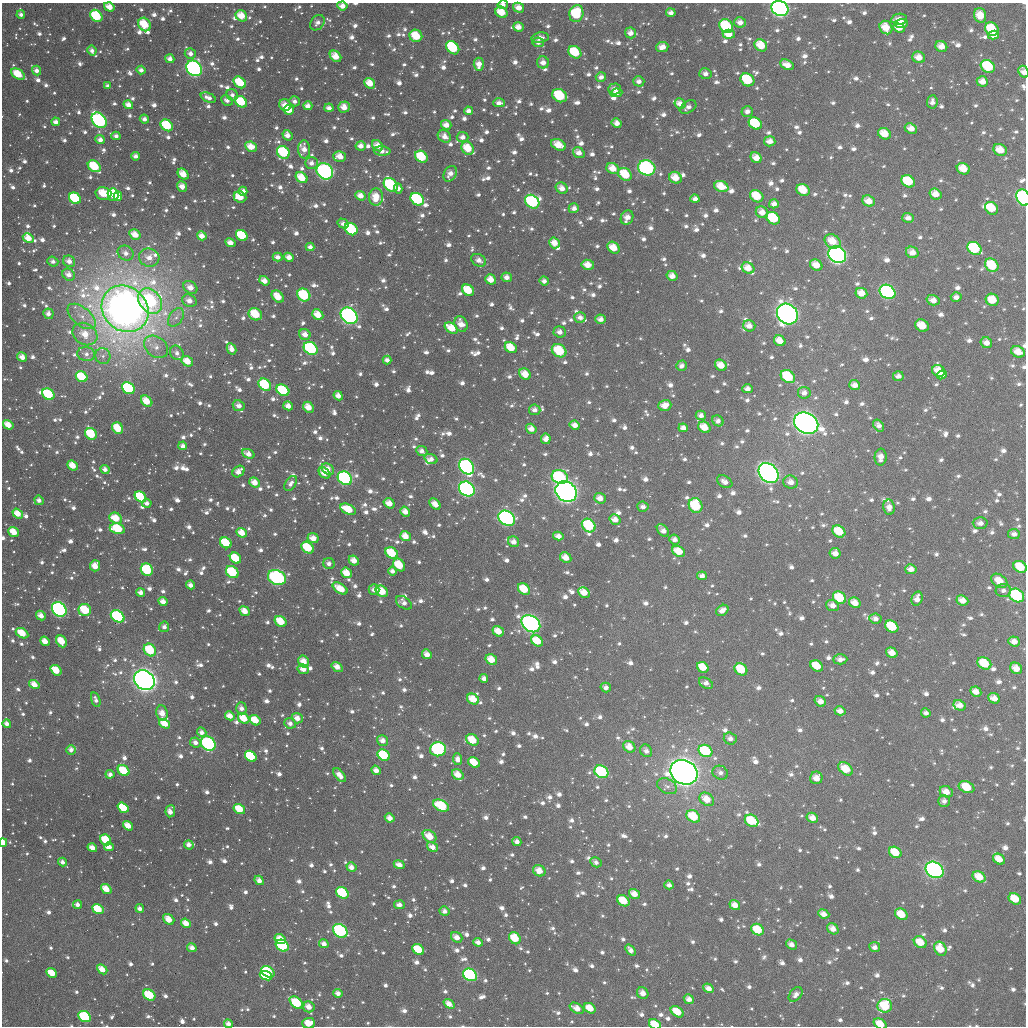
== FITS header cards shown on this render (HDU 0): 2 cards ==
NAXIS1  =                 1024
NAXIS2  =                 1024

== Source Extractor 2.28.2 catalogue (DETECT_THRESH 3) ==
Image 1024 x 1024 px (HDU 0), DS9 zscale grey, 1 PNG px = 1 image px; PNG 1028 x 1028 px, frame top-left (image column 1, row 1024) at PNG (2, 3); each listed source drawn as its Kron ellipse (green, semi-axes under 4 px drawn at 4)
Background 1440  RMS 49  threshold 147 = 3 sigma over >= 5 px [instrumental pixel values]
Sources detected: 1845; of the 1845, the 500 brightest by FLUX_AUTO listed and drawn (1345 fainter detections omitted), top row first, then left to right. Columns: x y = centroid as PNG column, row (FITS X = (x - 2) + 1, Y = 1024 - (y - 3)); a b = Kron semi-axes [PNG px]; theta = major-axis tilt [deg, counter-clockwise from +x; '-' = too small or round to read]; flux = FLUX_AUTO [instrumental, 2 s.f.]
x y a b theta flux
503 5 5 4 - 2.1e+04
342 6 5 4 - 3.1e+04
109 7 5 4 - 4.9e+04
519 8 5 4 - 3.6e+04
780 8 9 7 -27 1.5e+06
501 12 6 5 - 7.6e+04
671 13 5 4 - 1.8e+04
576 14 8 7 - 1.8e+05
21 15 4 3 - 1.7e+04
980 15 7 6 - 6.1e+04
96 16 7 5 -46 2.0e+05
241 16 6 5 - 6.4e+04
899 19 8 5 9 2.9e+04
740 22 6 5 - 2.4e+04
317 23 8 6 49 1.9e+04
901 23 7 4 6 4.4e+04
144 24 7 6 - 1.2e+05
726 26 7 6 - 2.5e+05
518 27 5 4 - 3.3e+04
886 27 7 6 - 6.5e+04
899 28 6 4 -21 4.0e+04
992 29 7 6 - 1.2e+05
630 33 5 5 - 2.7e+04
729 34 6 4 -3 4.9e+04
993 35 5 4 - 3.4e+04
416 36 6 6 - 1.1e+05
540 38 8 5 13 2.1e+04
538 42 6 5 - 1.9e+04
761 45 7 5 -37 8.4e+04
941 46 6 5 - 4.0e+04
662 47 6 5 - 3.3e+04
453 48 7 5 -48 2.3e+05
92 51 5 4 - 1.9e+04
575 52 7 5 -41 1.4e+05
190 54 6 5 - 2.1e+04
335 56 6 5 - 5.5e+04
919 57 6 5 - 4.1e+04
170 59 4 4 - 2.3e+04
543 62 6 6 - 2.9e+04
479 64 6 5 - 3.5e+04
787 65 7 5 -24 3.7e+04
988 66 7 6 - 1.9e+05
194 68 8 7 - 1.1e+06
141 70 4 4 - 1.8e+04
37 71 5 4 - 2.3e+04
1024 72 6 4 -62 2.8e+04
18 74 8 4 -32 1.0e+05
705 74 6 5 - 1.9e+04
601 77 5 5 - 1.9e+04
747 80 7 6 - 2.0e+05
639 81 5 5 - 2.0e+04
982 81 6 5 - 3.6e+04
240 82 7 5 -40 1.0e+05
370 83 6 5 - 6.0e+04
108 86 4 4 - 1.7e+04
614 89 6 5 - 2.1e+04
616 93 6 4 8 2.8e+04
232 95 6 5 - 1.7e+04
560 96 8 6 -32 2.2e+05
208 98 8 4 -22 2.1e+04
227 100 6 5 - 1.8e+04
295 101 5 5 - 1.7e+04
241 102 7 5 -37 1.5e+05
932 102 6 5 - 1.9e+04
499 103 6 4 1 2.1e+04
680 104 5 5 - 3.1e+04
128 105 5 4 - 3.1e+04
285 105 6 5 - 4.4e+04
308 106 4 4 - 2.7e+04
344 107 6 5 - 4.3e+04
688 107 9 5 32 2.0e+04
329 108 4 4 - 2.1e+04
289 110 5 4 - 8.9e+04
468 111 4 4 - 2.0e+04
747 111 6 5 - 1.9e+04
144 119 5 4 - 1.8e+04
99 120 8 6 -46 8.2e+05
56 122 4 4 - 2.3e+04
617 123 5 4 - 2.4e+04
755 123 7 5 -35 1.8e+05
167 125 7 5 -40 1.7e+05
446 125 5 4 - 2.9e+04
911 128 6 5 - 3.4e+04
884 134 7 5 -32 6.3e+04
287 135 5 4 - 2.9e+04
116 136 4 4 - 1.7e+04
444 136 7 6 - 2.9e+04
462 137 6 5 - 2.1e+04
100 140 5 4 - 2.2e+04
770 141 5 5 - 2.9e+04
558 145 8 5 -26 6.3e+04
361 146 5 4 - 2.6e+04
378 146 6 4 -44 4.0e+04
251 147 6 5 - 5.2e+04
468 148 7 5 -55 8.7e+04
304 149 9 6 -88 3.2e+04
1000 150 7 5 -27 5.8e+04
382 151 8 5 -3 1.9e+04
283 152 7 6 - 2.5e+05
579 153 6 5 - 2.9e+04
135 156 4 4 - 1.9e+04
340 156 6 5 - 4.5e+04
421 157 7 5 -37 1.5e+05
756 158 6 5 - 4.4e+04
311 163 6 6 - 2.3e+04
94 166 7 5 -33 1.6e+05
613 168 6 5 - 5.0e+04
647 168 9 7 -22 4.7e+05
963 169 7 5 -29 6.6e+04
325 171 9 7 -39 6.9e+05
183 174 6 4 -47 5.2e+04
450 174 8 6 59 3.1e+04
625 174 7 5 -37 1.1e+05
302 178 6 5 - 8.1e+04
675 178 6 5 - 5.3e+04
908 181 7 5 -32 1.6e+05
391 185 8 6 -43 3.8e+05
182 186 5 4 - 3.1e+04
721 186 7 5 -22 6.9e+04
398 188 5 4 - 1.8e+04
562 188 6 5 - 2.7e+04
803 190 7 5 -31 8.6e+04
243 191 4 4 - 2.3e+04
103 194 8 6 -13 9.9e+04
935 194 6 5 - 4.3e+04
113 195 6 5 - 1.4e+05
118 196 4 4 - 7.3e+04
360 196 5 4 - 3.4e+04
757 196 7 5 -37 9.5e+04
240 197 6 5 - 7.9e+04
376 197 9 7 84 6.8e+04
75 198 6 5 - 2.5e+05
1023 198 8 6 -62 5.1e+05
417 199 7 5 -37 4.3e+05
695 199 4 4 - 1.8e+04
869 201 6 5 - 4.2e+04
532 202 8 6 -39 3.5e+05
774 204 5 4 - 2.1e+04
574 208 5 5 - 1.9e+04
992 208 7 5 -40 9.5e+04
762 212 6 5 - 3.7e+04
627 218 7 6 - 3.3e+04
773 218 7 5 -37 2.2e+05
908 218 6 5 - 2.3e+04
343 224 6 4 -33 1.8e+04
351 229 7 5 -40 2.3e+05
135 235 6 4 -32 4.8e+04
242 235 6 5 - 1.6e+05
202 236 5 4 - 3.5e+04
28 238 6 4 -27 4.7e+04
832 241 8 6 -35 6.5e+04
230 243 5 4 - 3.1e+04
554 243 6 5 - 4.3e+04
310 247 4 4 - 2.0e+04
613 248 6 5 - 6.4e+04
974 248 7 6 - 3.0e+05
912 252 6 5 - 3.5e+04
126 253 8 7 - 2.6e+04
837 255 9 8 - 1.5e+06
278 257 5 4 - 2.2e+04
289 257 5 4 - 2.8e+04
149 258 10 9 - 4.1e+04
479 260 8 6 -29 2.6e+04
69 261 6 5 - 2.7e+04
53 262 5 5 - 1.7e+04
588 265 6 5 - 4.4e+04
816 265 6 5 - 4.9e+04
992 265 7 6 - 1.2e+05
748 268 6 5 - 4.5e+04
69 275 6 5 - 3.1e+04
672 276 5 5 - 3.2e+04
507 277 5 4 - 2.3e+04
491 279 6 5 - 4.1e+04
264 281 5 4 - 3.2e+04
544 281 4 4 - 1.8e+04
190 287 7 6 - 3.4e+04
468 290 6 5 - 9.8e+04
887 292 8 6 -33 8.2e+05
861 293 6 5 - 4.6e+04
304 295 7 6 - 2.1e+05
278 297 7 5 -45 5.8e+04
956 297 5 5 - 2.0e+04
933 300 6 5 - 3.1e+04
992 300 6 6 - 7.7e+04
150 301 14 10 -51 5.4e+05
189 301 7 6 - 2.9e+04
125 309 25 22 -44 8.0e+06
48 314 5 5 - 2.2e+04
255 314 7 6 - 1.5e+05
787 314 11 9 -45 1.8e+06
318 315 6 5 - 6.2e+04
82 316 17 9 -39 4.7e+04
349 316 9 7 -43 1.2e+06
176 317 10 6 56 2.0e+04
580 317 6 5 - 2.0e+04
601 319 5 4 - 2.4e+04
461 324 8 6 -65 3.6e+04
749 326 6 5 - 2.9e+04
922 326 7 6 - 6.9e+04
451 328 7 5 -33 7.2e+04
560 332 6 5 - 2.4e+04
85 334 13 10 -31 7.3e+04
305 334 6 5 - 3.2e+04
780 341 6 5 - 4.5e+04
986 343 6 5 - 2.7e+04
156 347 13 10 -38 3.8e+04
311 348 7 6 - 4.5e+05
511 348 6 5 - 8.5e+04
231 349 6 4 -62 2.9e+04
559 351 8 6 -34 1.8e+05
1018 352 7 5 -23 4.7e+04
177 353 8 6 -55 1.8e+04
86 354 9 7 -11 2.1e+04
103 356 8 7 - 1.9e+04
22 357 5 4 - 3.4e+04
387 360 4 4 - 1.9e+04
187 361 6 5 - 5.4e+04
721 365 6 5 - 5.1e+04
682 366 5 5 - 1.8e+04
939 371 7 5 -35 7.3e+04
525 374 6 5 - 5.2e+04
942 375 5 4 - 3.3e+04
898 376 5 5 - 2.1e+04
82 377 6 5 - 1.3e+05
788 377 8 6 -39 1.8e+05
265 385 7 5 -41 1.9e+05
855 385 5 5 - 2.7e+04
128 388 7 5 -40 3.5e+05
747 389 5 4 - 2.3e+04
283 390 7 5 -35 2.4e+05
804 393 6 6 - 2.2e+04
48 394 7 5 -38 2.0e+05
338 396 5 4 - 2.8e+04
147 401 6 5 - 6.6e+04
665 405 6 5 - 4.1e+04
239 406 6 5 - 2.5e+04
288 406 5 4 - 3.2e+04
308 407 6 5 - 4.8e+04
535 410 6 5 - 2.1e+04
701 415 5 4 - 1.8e+04
718 421 6 5 - 2.0e+04
806 423 13 10 -30 2.5e+06
8 425 5 4 - 5.6e+04
575 425 5 4 - 2.8e+04
878 425 6 4 -56 1.9e+04
704 427 6 5 - 6.2e+04
118 428 6 5 - 9.2e+04
683 428 5 4 - 2.8e+04
531 429 5 4 - 3.2e+04
91 434 6 5 - 1.6e+05
546 439 5 5 - 2.5e+04
183 446 4 4 - 2.0e+04
422 451 6 5 - 2.1e+04
248 454 6 4 -24 3.2e+04
881 457 8 6 87 3.4e+04
431 459 7 5 -19 2.2e+04
73 465 5 4 - 5.9e+04
467 467 8 6 -48 1.3e+06
105 469 5 4 - 2.1e+04
328 469 7 5 -35 3.3e+04
239 472 6 5 - 3.4e+04
325 473 6 4 -42 4.5e+04
769 473 11 8 -44 1.8e+06
560 477 8 6 -17 3.1e+05
345 478 8 6 -37 1.0e+06
255 482 6 4 -40 4.2e+04
725 482 8 5 -33 2.4e+04
791 482 7 6 - 3.0e+04
291 484 8 5 57 1.9e+04
467 489 8 7 - 8.2e+05
566 492 11 9 -36 2.1e+06
140 497 6 5 - 2.1e+05
600 498 6 5 - 3.3e+04
39 500 5 4 - 2.0e+04
147 503 4 4 - 1.8e+04
389 503 6 4 -35 4.1e+04
435 504 6 4 -46 3.4e+04
696 505 7 6 - 2.0e+05
643 507 5 5 - 1.9e+04
889 507 7 6 - 2.6e+04
348 509 8 5 -25 1.1e+05
405 511 5 4 - 3.2e+04
18 513 5 4 - 5.6e+04
116 518 6 5 - 7.5e+04
507 518 9 7 -36 7.8e+05
615 519 6 5 - 3.4e+04
980 523 7 5 -2 2.2e+04
589 525 7 6 - 2.0e+05
117 529 8 5 -11 2.0e+05
663 530 7 5 -48 2.5e+04
839 531 7 5 -36 1.1e+05
14 532 6 4 -38 6.8e+04
242 533 5 4 - 5.0e+04
1014 534 6 5 - 1.7e+04
405 536 5 4 - 4.6e+04
558 536 5 4 - 2.8e+04
313 538 5 5 - 3.5e+04
675 539 5 5 - 2.1e+04
514 542 6 5 - 2.6e+04
226 543 6 5 - 1.4e+05
308 548 7 5 -39 1.2e+05
679 551 7 5 -30 6.9e+04
392 553 7 5 -35 1.2e+05
835 553 5 5 - 2.9e+04
235 558 6 5 - 1.3e+05
566 558 6 5 - 4.4e+04
354 560 5 4 - 3.9e+04
329 564 6 5 - 1.9e+04
399 565 7 5 -49 1.1e+05
95 566 5 5 - 4.6e+04
1020 567 7 5 -34 8.5e+04
911 569 5 5 - 2.7e+04
147 570 6 6 - 2.2e+05
392 571 4 4 - 1.8e+04
232 572 7 5 -42 2.0e+05
347 573 6 5 - 6.6e+04
702 576 5 4 - 2.0e+04
277 578 9 7 -25 5.1e+05
999 581 9 6 -36 5.9e+04
190 585 4 4 - 2.3e+04
340 588 8 4 -34 6.3e+04
524 589 6 5 - 9.2e+04
374 590 5 5 - 2.2e+04
1003 590 7 6 - 1.8e+04
382 591 6 5 - 8.7e+04
141 592 4 4 - 2.3e+04
584 593 6 5 - 4.9e+04
1017 595 8 6 -33 3.2e+05
839 598 7 6 - 1.2e+05
917 599 7 5 73 2.8e+04
962 600 6 5 - 3.8e+04
163 601 5 4 - 3.1e+04
404 603 9 5 -34 2.2e+04
855 603 6 5 - 4.3e+04
833 605 6 5 - 2.7e+04
59 609 8 6 -44 7.5e+05
85 610 6 6 - 1.6e+05
722 610 6 5 - 2.8e+04
245 611 5 4 - 4.3e+04
41 615 5 4 - 3.4e+04
118 616 7 5 -36 4.5e+05
875 619 6 5 - 2.0e+04
281 621 6 5 - 9.3e+04
531 624 10 7 -36 1.0e+06
164 627 5 5 - 1.8e+04
892 627 7 5 -35 1.7e+05
498 631 6 5 - 5.2e+04
22 633 7 4 -31 9.1e+04
45 641 5 4 - 4.5e+04
61 641 6 5 - 7.7e+04
537 641 6 5 - 8.7e+04
1014 641 6 5 - 2.6e+04
150 650 7 5 -48 1.6e+05
892 653 6 5 - 4.4e+04
427 654 5 4 - 3.1e+04
491 659 6 5 - 6.3e+04
840 659 7 5 2 2.3e+04
304 662 6 5 - 4.5e+04
984 663 7 5 -31 1.0e+05
817 666 7 5 -34 9.1e+04
337 667 6 4 -33 3.7e+04
703 667 6 5 - 7.8e+04
1016 668 6 5 - 4.1e+04
303 669 6 5 - 3.0e+04
741 669 7 5 -39 1.2e+05
56 670 6 4 -39 8.5e+04
484 678 4 4 - 2.0e+04
144 680 11 9 -39 3.1e+06
706 683 7 5 -29 2.1e+04
34 684 5 4 - 4.2e+04
606 687 5 4 - 1.9e+04
976 692 6 5 - 3.4e+04
994 698 6 5 - 3.5e+04
473 699 6 5 - 6.3e+04
96 700 8 4 -72 1.8e+04
820 701 6 5 - 2.9e+04
960 705 6 5 - 3.0e+04
241 708 6 5 - 2.0e+04
840 711 5 4 - 2.4e+04
162 713 8 5 -81 4.1e+04
926 713 5 4 - 1.7e+04
230 716 5 4 - 3.9e+04
244 718 6 5 - 7.1e+04
297 718 5 5 - 3.1e+04
255 720 6 4 -33 7.7e+04
290 723 6 5 - 1.9e+04
7 724 4 3 - 2.1e+04
165 724 6 4 -32 5.5e+04
202 732 5 4 - 2.0e+04
730 739 6 6 - 2.1e+04
472 740 7 5 -36 8.1e+04
383 741 6 5 - 3.0e+04
195 742 6 4 -26 2.1e+04
208 744 8 6 -40 5.9e+05
629 747 6 5 - 4.4e+04
438 749 8 7 - 7.4e+05
71 750 5 4 - 2.0e+04
646 751 6 5 - 1.8e+04
705 751 7 6 - 2.4e+05
384 755 6 5 - 1.9e+05
251 756 6 5 - 2.5e+05
458 759 6 4 -84 2.1e+04
474 762 6 5 - 7.8e+04
846 769 8 5 -40 8.1e+04
376 770 5 4 - 2.6e+04
124 771 6 5 - 1.4e+05
601 772 7 6 - 2.9e+05
684 772 14 12 -29 4.5e+06
720 773 8 6 -26 1.8e+04
110 774 4 4 - 1.9e+04
458 774 6 5 - 4.6e+04
340 775 8 4 -50 3.3e+04
816 778 6 6 - 3.6e+04
667 786 10 7 -26 1.7e+04
966 787 8 5 -22 1.1e+05
946 792 7 5 -22 3.9e+04
707 799 8 6 -38 5.8e+04
944 801 6 6 - 1.7e+04
441 806 8 5 -27 1.8e+05
123 808 6 4 -35 1.5e+05
239 809 6 4 -34 9.3e+04
170 811 6 4 85 2.9e+04
693 816 7 5 -34 1.1e+05
390 818 5 4 - 2.8e+04
812 818 6 4 -31 3.5e+04
752 821 7 5 -33 1.4e+05
128 826 5 4 - 5.3e+04
429 836 7 5 -40 7.1e+04
106 840 6 5 - 1.3e+05
3 842 4 3 - 5.8e+04
517 842 4 4 - 2.1e+04
189 845 5 4 - 2.0e+04
109 847 5 4 - 4.6e+04
432 847 6 4 -31 2.8e+04
92 848 5 4 - 3.3e+04
895 852 7 5 -32 9.2e+04
999 859 6 5 - 5.1e+04
63 862 4 4 - 1.8e+04
596 862 6 5 - 1.7e+04
399 865 5 4 - 3.0e+04
351 867 5 4 - 2.7e+04
934 870 9 7 -34 7.0e+05
539 871 6 5 - 4.4e+04
979 877 7 5 -31 6.3e+04
259 880 5 4 - 2.5e+04
669 885 4 4 - 1.7e+04
106 889 6 4 -38 5.6e+04
342 893 6 5 - 2.8e+05
634 894 6 4 -33 3.8e+04
1015 899 7 5 -34 7.7e+04
623 901 6 5 - 9.3e+04
78 905 4 4 - 1.8e+04
399 905 5 4 - 2.2e+04
735 905 5 4 - 3.6e+04
140 908 4 4 - 2.0e+04
98 909 6 4 -35 1.3e+05
444 911 5 5 - 1.7e+04
824 914 6 4 -22 3.1e+04
901 914 7 5 -36 7.4e+04
169 919 6 5 - 4.5e+04
186 923 5 4 - 4.2e+04
833 929 6 5 - 3.1e+04
757 930 7 5 -32 1.0e+05
340 931 8 6 -36 4.2e+05
457 937 6 5 - 3.1e+04
515 938 6 5 - 1.0e+05
280 939 5 4 - 4.9e+04
478 942 5 4 - 2.1e+04
920 942 7 5 -33 6.6e+04
324 944 5 4 - 2.2e+04
791 944 6 4 -33 2.3e+04
282 946 7 5 -33 3.1e+05
875 947 5 5 - 2.0e+04
192 948 5 4 - 2.3e+04
940 949 7 6 - 7.3e+04
418 950 6 5 - 1.5e+05
631 950 6 4 -50 2.1e+04
102 969 6 4 -42 4.6e+04
268 972 7 5 -30 2.2e+05
52 973 5 4 - 7.2e+04
470 975 7 6 - 5.9e+05
266 976 6 4 -20 1.7e+05
708 988 5 4 - 2.6e+04
338 993 4 4 - 2.2e+04
643 993 6 5 - 2.6e+04
796 994 8 5 49 2.0e+04
149 995 6 5 - 1.6e+05
689 999 5 4 - 2.5e+04
296 1003 8 5 -38 2.8e+05
449 1004 6 4 -36 3.6e+04
885 1006 7 7 - 1.5e+05
309 1007 6 5 - 3.8e+04
577 1008 8 5 -28 3.7e+04
590 1008 6 4 -34 6.3e+04
677 1012 7 5 -37 8.4e+04
85 1016 6 5 - 2.5e+05
309 1023 6 5 - 6.9e+04
228 1024 5 4 - 2.3e+04
655 1024 6 4 -27 8.3e+04
880 1024 7 5 -32 6.0e+04
At the frame edge (FLAGS 8, measured only in part): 12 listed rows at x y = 503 5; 342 6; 109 7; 780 8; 1024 72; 1023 198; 1020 567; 3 842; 309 1023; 228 1024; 655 1024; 880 1024
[1345 fainter detections neither listed nor drawn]

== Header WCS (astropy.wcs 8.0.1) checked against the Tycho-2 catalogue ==
Header WCS as astropy/WCSLIB reads it (applying the file's SIP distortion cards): RA---TAN-SIP/DEC--TAN-SIP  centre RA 00:08:02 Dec +86:47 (2.01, +86.78 deg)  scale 8.66 arcsec/px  FOV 147.9' x 147.9'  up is +174 deg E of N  parity flipped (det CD > 0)
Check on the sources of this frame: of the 60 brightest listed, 48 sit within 13.0 arcsec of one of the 180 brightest Tycho-2 stars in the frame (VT <= 10.17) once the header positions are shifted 7.57 arcsec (4.69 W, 5.94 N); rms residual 5.07 arcsec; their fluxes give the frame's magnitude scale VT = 23.26 - 2.5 log10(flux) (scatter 0.22 mag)
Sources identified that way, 298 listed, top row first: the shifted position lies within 13.0 arcsec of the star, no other Tycho-2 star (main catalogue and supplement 1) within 26.0 arcsec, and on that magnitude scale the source's flux lands within +1.5 / -3 mag of the star's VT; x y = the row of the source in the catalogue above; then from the Tycho-2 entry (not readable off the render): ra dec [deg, ICRS J2000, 3 dp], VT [Tycho-2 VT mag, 2 dp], TYC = Tycho-2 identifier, HIP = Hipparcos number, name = IAU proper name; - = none
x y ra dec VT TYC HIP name
503 5 4.056 +85.556 11.84 4619-1264-1 - -
342 6 9.032 +85.571 11.84 4619-1447-1 - -
109 7 16.243 +85.531 11.60 4619-1049-1 - -
501 12 4.067 +85.575 11.66 4619-1544-1 - -
576 14 1.742 +85.564 10.79 4619-2211-1 - -
980 15 349.714 +85.357 11.67 4654-1456-1 - -
96 16 16.676 +85.548 10.08 4619-1962-1 - -
241 16 12.199 +85.585 11.27 4619-1271-1 - -
144 24 15.236 +85.583 11.16 4619-894-1 - -
726 26 357.085 +85.537 10.50 4654-1077-1 - -
886 27 352.328 +85.449 11.45 4654-1192-1 - -
992 29 349.275 +85.377 11.74 4654-1361-1 - -
630 33 359.990 +85.591 12.50 4654-1287-1 - -
729 34 356.975 +85.554 11.62 4654-1281-1 - -
993 35 349.170 +85.389 11.69 4654-1265-1 - -
416 36 6.709 +85.642 10.70 4619-1117-1 - -
761 45 355.914 +85.564 11.02 4654-1547-1 - -
453 48 5.525 +85.668 10.41 4619-1461-1 - -
92 51 16.992 +85.628 12.55 4619-1053-1 - -
575 52 1.636 +85.653 10.45 4619-1772-1 - -
190 54 13.900 +85.665 12.84 4619-1818-1 - -
335 56 9.273 +85.692 10.92 4619-2260-1 - -
919 57 351.103 +85.496 11.77 4654-1243-1 - -
543 62 2.629 +85.686 11.89 4619-926-1 - -
479 64 4.675 +85.702 12.02 4619-2193-1 - -
988 66 349.001 +85.465 10.21 4654-1158-1 - -
194 68 13.818 +85.703 8.21 4619-1597-1 4320 -
1024 72 347.919 +85.448 11.68 4654-1554-1 - -
18 74 19.427 +85.653 11.32 4619-1867-1 - -
705 74 357.453 +85.657 12.13 4654-1428-1 - -
240 82 12.399 +85.745 10.88 4619-1737-1 - -
370 83 8.176 +85.758 11.46 4619-960-1 - -
560 96 1.977 +85.762 10.14 4619-542-1 - -
227 100 12.850 +85.785 12.36 4619-2213-1 - -
241 102 12.395 +85.792 10.61 4619-2160-1 - -
128 105 16.080 +85.770 12.34 4619-1868-1 - -
285 105 10.971 +85.805 12.01 4619-2246-1 - -
344 107 9.024 +85.815 11.59 4619-1515-1 - -
329 108 9.513 +85.816 12.40 4619-1483-1 - -
289 110 10.847 +85.817 11.35 4619-1921-1 - -
99 120 17.087 +85.798 8.68 4619-1905-1 - -
755 123 355.544 +85.751 10.65 4654-194-1 - -
167 125 14.901 +85.831 10.28 4619-1869-1 - -
446 125 5.632 +85.853 12.23 4619-2002-1 - -
884 134 351.427 +85.696 11.60 4654-24-1 - -
444 136 5.681 +85.882 12.19 4619-2238-1 - -
558 145 1.855 +85.880 11.39 4619-1996-1 - -
378 146 7.912 +85.907 12.39 4619-1915-1 - -
251 147 12.182 +85.901 11.71 4619-2014-1 - -
468 148 4.864 +85.907 11.00 4619-1625-1 - -
1000 150 347.768 +85.644 11.49 4654-464-1 - -
283 152 11.094 +85.919 9.80 4619-1775-1 - -
579 153 1.139 +85.893 12.51 4619-1728-1 - -
135 156 16.079 +85.894 12.88 4619-2138-1 - -
340 156 9.181 +85.933 11.76 4619-1505-1 - -
421 157 6.410 +85.933 10.32 4619-1965-1 - -
756 158 355.274 +85.831 11.59 4654-496-1 - -
94 166 17.495 +85.905 10.45 4619-1231-1 - -
613 168 359.927 +85.920 12.10 4654-610-1 - -
647 168 358.780 +85.906 8.85 4654-530-1 - -
963 169 348.675 +85.717 11.15 4654-946-1 - -
325 171 9.697 +85.969 8.32 4619-2073-1 - -
183 174 14.541 +85.952 11.77 4619-2280-1 - -
625 174 359.481 +85.929 10.47 4654-242-1 - -
302 178 10.511 +85.982 11.14 4619-1421-1 - -
908 181 350.237 +85.788 10.93 4654-814-1 - -
391 185 7.447 +86.002 9.62 4619-1789-1 - -
721 186 356.205 +85.917 11.12 4654-412-1 - -
562 188 1.560 +85.983 11.85 4619-1959-1 - -
803 190 353.498 +85.879 11.72 4654-262-1 - -
243 191 12.564 +86.005 12.65 4619-1667-1 - -
103 194 17.350 +85.972 10.92 4619-1824-1 - -
113 195 17.024 +85.978 11.12 4619-1631-1 - -
118 196 16.863 +85.984 11.35 4619-2093-1 - -
757 196 354.962 +85.921 10.76 4654-278-1 - -
240 197 12.671 +86.019 11.75 4619-2083-1 - -
376 197 7.946 +86.029 11.88 4619-971-1 - -
75 198 18.322 +85.972 10.39 4619-1681-1 - -
417 199 6.515 +86.035 9.91 4619-1473-1 - -
869 201 351.295 +85.862 11.95 4654-162-1 - -
532 202 2.520 +86.023 9.49 4619-1419-1 820 -
992 208 347.377 +85.782 11.57 4654-26-1 - -
773 218 354.239 +85.963 11.04 4654-158-1 - -
908 218 349.873 +85.871 12.17 4654-778-1 - -
351 229 8.821 +86.109 9.92 4619-1919-1 - -
135 235 16.465 +86.082 11.55 4619-1967-1 - -
242 235 12.714 +86.112 10.79 4619-1788-1 - -
202 236 14.138 +86.104 11.57 4619-1923-1 - -
28 238 20.179 +86.045 11.33 4619-1400-1 - -
832 241 352.082 +85.979 11.13 4654-360-1 - -
554 243 1.603 +86.115 11.71 4619-1900-1 - -
310 247 10.315 +86.149 12.33 4619-1297-1 - -
613 248 359.491 +86.108 11.38 4654-594-1 - -
974 248 347.430 +85.888 10.15 4654-204-1 - -
912 252 349.362 +85.947 11.97 4654-480-1 - -
837 255 351.770 +86.008 7.67 4654-368-1 115753 -
588 265 0.322 +86.158 11.63 4619-1756-1 - -
992 265 346.679 +85.910 10.49 4654-394-1 - -
748 268 354.678 +86.093 11.64 4654-334-1 - -
507 277 3.187 +86.210 12.41 4619-1853-1 - -
491 279 3.752 +86.218 12.47 4619-2096-1 - -
264 281 12.019 +86.224 12.02 4619-2214-1 - -
544 281 1.815 +86.209 12.31 4619-1083-1 - -
190 287 14.730 +86.225 12.23 4619-1567-1 - -
468 290 4.537 +86.248 11.35 4619-1815-1 - -
887 292 349.723 +86.057 8.69 4654-682-1 115109 -
304 295 10.597 +86.264 9.80 4623-633-1 - -
278 297 11.557 +86.265 11.74 4623-365-1 - -
956 297 347.431 +86.013 12.35 4654-580-1 - -
933 300 348.136 +86.039 12.30 4654-734-1 - -
992 300 346.220 +85.986 11.36 4654-268-1 - -
150 301 16.258 +86.245 9.61 4619-1929-1 - -
189 301 14.830 +86.256 12.13 4623-549-1 - -
125 309 17.187 +86.257 4.36 4623-1236-1 5372 -
255 314 12.434 +86.304 10.74 4623-138-1 - -
787 314 352.891 +86.178 7.11 4654-792-1 116109 -
318 315 10.112 +86.313 11.56 4623-196-1 - -
349 316 8.928 +86.318 7.97 4623-348-1 - -
601 319 359.564 +86.283 11.73 4658-261-1 - -
749 326 354.152 +86.228 12.74 4654-908-1 - -
451 328 5.072 +86.341 11.79 4623-679-1 - -
560 332 1.014 +86.327 12.11 4623-638-1 - -
85 334 18.839 +86.298 11.85 4623-8-1 - -
780 341 352.924 +86.244 11.92 4654-894-1 - -
986 343 345.851 +86.088 12.37 4654-458-1 - -
311 348 10.421 +86.394 9.31 4623-408-1 - -
511 348 2.780 +86.378 11.41 4623-254-1 - -
559 351 0.937 +86.372 10.03 4623-776-1 - -
22 357 21.319 +86.321 11.78 4623-824-1 - -
187 361 15.179 +86.401 11.50 4623-581-1 - -
942 375 346.931 +86.199 12.00 4654-802-1 - -
898 376 348.390 +86.239 12.44 4654-396-1 - -
82 377 19.271 +86.398 10.52 4623-420-1 - -
788 377 352.270 +86.322 10.16 4658-515-1 - -
265 385 12.269 +86.475 10.02 4623-46-1 - -
128 388 17.569 +86.445 9.83 4623-472-1 - -
283 390 11.573 +86.491 10.38 4623-418-1 - -
804 393 351.522 +86.348 12.00 4658-151-1 - -
48 394 20.661 +86.423 9.95 4623-14-1 - -
147 401 16.948 +86.482 11.45 4623-535-1 - -
665 405 356.589 +86.461 11.97 4658-235-1 - -
308 407 10.610 +86.535 11.91 4623-510-1 - -
535 410 1.624 +86.520 12.32 4623-88-1 - -
8 425 22.446 +86.472 12.16 4623-306-1 - -
704 427 354.881 +86.491 11.35 4658-371-1 - -
118 428 18.245 +86.535 10.98 4623-850-1 - -
683 428 355.695 +86.503 11.87 4658-461-1 - -
531 429 1.665 +86.566 12.26 4623-637-1 - -
91 434 19.334 +86.537 10.71 4623-531-1 - -
183 446 15.780 +86.600 12.32 4623-32-1 - -
248 454 13.150 +86.637 12.73 4623-463-1 - -
467 467 4.125 +86.672 8.59 4623-745-1 - -
328 469 9.917 +86.684 12.59 4623-409-1 - -
325 473 10.055 +86.694 11.83 4623-654-1 - -
769 473 351.932 +86.559 7.25 4658-448-1 115813 -
560 477 0.242 +86.672 9.61 4623-405-1 - -
345 478 9.184 +86.709 8.85 4623-755-1 - -
255 482 12.988 +86.707 11.84 4623-643-1 - -
467 489 4.033 +86.726 8.37 4623-756-1 - -
566 492 359.878 +86.706 6.75 4658-308-1 118285 -
140 497 17.807 +86.708 10.65 4623-337-1 - -
696 505 354.460 +86.679 10.15 4658-115-1 - -
348 509 9.064 +86.783 11.41 4623-128-1 - -
405 511 6.637 +86.787 12.05 4623-675-1 - -
18 513 22.973 +86.684 11.54 4623-38-1 - -
116 518 18.991 +86.747 11.26 4623-545-1 - -
507 518 2.212 +86.788 8.46 4623-866-1 705 -
589 525 358.728 +86.778 9.83 4658-599-1 - -
117 529 18.992 +86.773 10.45 4623-334-1 - -
839 531 348.505 +86.640 10.74 4658-624-1 - -
14 532 23.328 +86.725 11.68 4623-417-1 - -
405 536 6.598 +86.846 11.79 4623-474-1 - -
558 536 359.964 +86.814 12.15 4658-587-1 - -
313 538 10.639 +86.850 11.85 4623-749-1 - -
226 543 14.458 +86.845 10.93 4623-72-1 - -
308 548 10.893 +86.872 10.41 4623-118-1 - -
679 551 354.721 +86.796 11.26 4658-613-1 - -
392 553 7.183 +86.888 10.62 4623-313-1 - -
235 558 14.104 +86.884 11.51 4623-488-1 - -
566 558 359.503 +86.863 11.92 4658-257-1 - -
95 566 20.282 +86.850 11.48 4623-493-1 - -
1020 567 341.192 +86.545 10.88 4658-152-1 - -
911 569 345.198 +86.661 12.20 4658-144-1 - -
147 570 18.068 +86.884 10.40 4623-511-1 - -
232 572 14.318 +86.917 10.00 4623-162-1 - -
347 573 9.197 +86.936 11.54 4623-178-1 - -
277 578 12.353 +86.940 8.73 4623-707-1 - -
999 581 341.671 +86.598 11.67 4658-208-1 - -
524 589 1.156 +86.952 10.93 4623-793-1 - -
382 591 7.604 +86.980 11.04 4623-252-1 - -
141 592 18.518 +86.934 12.29 4623-386-1 - -
584 593 358.448 +86.939 11.50 4658-610-1 - -
1017 595 340.783 +86.610 9.45 4658-311-1 - -
839 598 347.520 +86.789 10.42 4658-403-1 - -
962 600 342.705 +86.678 11.52 4658-498-1 - -
163 601 17.598 +86.964 12.02 4623-342-1 - -
855 603 346.834 +86.787 11.61 4658-646-1 - -
59 609 22.255 +86.933 8.49 4623-801-1 6913 -
85 610 21.144 +86.949 10.33 4623-528-1 - -
245 611 13.942 +87.013 11.74 4623-841-1 - -
41 615 23.131 +86.936 11.91 4623-709-1 - -
118 616 19.735 +86.980 9.41 4623-608-1 - -
281 621 12.311 +87.046 10.99 4623-16-1 - -
531 624 0.616 +87.033 7.87 4623-381-1 - -
892 627 344.969 +86.806 10.63 4658-332-1 - -
498 631 2.105 +87.060 11.45 4623-430-1 - -
22 633 24.154 +86.965 11.18 4623-497-1 - -
45 641 23.252 +86.998 12.04 4623-665-1 - -
61 641 22.503 +87.008 11.45 4623-521-1 - -
537 641 0.234 +87.071 11.42 4623-333-1 - -
150 650 18.567 +87.075 10.42 4623-597-1 - -
892 653 344.514 +86.864 11.89 4658-227-1 - -
427 654 5.400 +87.128 11.88 4623-470-1 - -
491 659 2.290 +87.129 11.07 4623-512-1 - -
304 662 11.348 +87.144 11.85 4623-658-1 - -
984 663 340.684 +86.791 10.72 4658-133-1 - -
817 666 347.399 +86.962 11.51 4658-342-1 - -
337 667 9.741 +87.160 12.39 4623-602-1 - -
703 667 352.361 +87.051 11.69 4658-19-1 - -
1016 668 339.383 +86.765 11.97 4658-307-1 - -
741 669 350.626 +87.029 10.43 4658-526-1 - -
56 670 23.092 +87.073 11.28 4623-719-1 - -
144 680 19.055 +87.145 6.31 4623-907-1 5928 -
976 692 340.450 +86.860 12.01 4658-35-1 - -
473 699 2.989 +87.228 11.27 4623-822-1 - -
840 711 345.636 +87.041 12.10 4658-255-1 - -
162 713 18.546 +87.229 12.01 4623-872-1 - -
926 713 342.013 +86.960 12.48 4658-580-1 - -
244 718 14.525 +87.270 11.67 4623-632-1 - -
297 718 11.827 +87.280 12.34 4623-589-1 - -
255 720 13.958 +87.277 11.45 4623-725-1 - -
290 723 12.204 +87.291 12.36 4623-625-1 - -
165 724 18.506 +87.255 11.73 4623-562-1 - -
730 739 350.124 +87.196 12.56 4658-340-1 - -
472 740 2.830 +87.326 11.30 4623-760-1 - -
208 744 16.423 +87.319 8.85 4623-839-1 5122 -
629 747 354.847 +87.281 11.83 4658-233-1 - -
438 749 4.582 +87.356 9.32 4623-713-1 - -
705 751 351.085 +87.243 10.36 4658-325-1 - -
384 755 7.402 +87.374 10.33 4623-754-1 - -
251 756 14.371 +87.362 10.84 4623-578-1 - -
846 769 344.288 +87.165 11.05 4658-108-1 - -
376 770 7.805 +87.411 12.49 4623-821-1 - -
124 771 21.034 +87.346 10.32 4623-727-1 - -
601 772 355.950 +87.355 9.55 4658-150-1 117053 -
684 772 351.754 +87.307 5.59 4658-709-1 115746 -
458 774 3.444 +87.412 11.63 4623-661-1 - -
966 787 338.725 +87.073 11.12 4658-117-1 - -
946 792 339.473 +87.106 12.26 4658-687-1 - -
441 806 4.178 +87.490 10.17 4623-753-1 - -
123 808 21.506 +87.433 10.85 4623-882-1 - -
239 809 15.298 +87.486 11.00 4623-815-1 - -
693 816 350.684 +87.402 10.56 4658-478-1 - -
390 818 7.031 +87.525 12.64 4623-806-1 - -
752 821 347.715 +87.366 10.40 4658-447-1 - -
128 826 21.471 +87.477 11.85 4623-193-1 - -
429 836 4.737 +87.566 11.29 4623-853-1 - -
106 840 22.845 +87.498 11.17 4623-199-1 - -
3 842 28.257 +87.429 11.21 4623-131-1 - -
109 847 22.782 +87.515 12.04 4623-177-1 - -
432 847 4.543 +87.591 12.57 4623-878-1 - -
895 852 340.265 +87.293 11.61 4658-157-1 - -
351 867 9.213 +87.643 12.75 4623-123-1 - -
934 870 338.074 +87.285 8.25 4658-431-1 111244 -
539 871 358.266 +87.617 11.82 4658-389-1 - -
979 877 335.981 +87.243 11.12 4658-15-1 - -
106 889 23.529 +87.612 11.37 4623-257-1 - -
342 893 9.765 +87.706 10.16 4623-243-1 - -
1015 899 333.877 +87.240 11.27 4658-248-1 - -
623 901 353.088 +87.644 11.00 4658-449-1 - -
735 905 346.916 +87.569 11.62 4658-114-1 - -
98 909 24.310 +87.653 10.71 4623-5-1 - -
824 914 342.171 +87.503 12.20 4658-285-1 - -
901 914 338.424 +87.417 11.38 4658-608-1 - -
833 929 341.344 +87.525 12.06 4658-585-1 - -
757 930 345.192 +87.604 10.60 4658-387-1 - -
340 931 9.959 +87.797 9.05 4623-53-1 3133 -
457 937 2.667 +87.803 12.12 4623-303-1 - -
515 938 359.038 +87.787 11.13 4658-555-1 - -
280 939 13.779 +87.806 11.83 4623-295-1 - -
920 942 336.785 +87.451 11.04 4658-530-1 - -
282 946 13.668 +87.823 9.46 4623-269-1 - -
940 949 335.682 +87.440 11.64 4658-688-1 - -
418 950 5.012 +87.839 11.48 4623-75-1 - -
102 969 25.101 +87.795 11.79 4623-221-1 - -
268 972 14.777 +87.881 10.61 4623-157-1 - -
52 973 28.138 +87.766 11.41 4623-37-1 - -
470 975 1.547 +87.889 9.08 4623-253-1 513 -
266 976 14.950 +87.890 10.07 4623-31-1 - -
149 995 22.644 +87.886 10.16 4623-297-1 - -
296 1003 13.068 +87.963 10.64 4623-115-1 - -
449 1004 2.741 +87.964 12.05 4623-261-1 - -
885 1006 336.626 +87.626 10.22 4658-260-1 - -
590 1008 353.384 +87.914 11.64 4658-481-1 - -
677 1012 347.869 +87.859 11.43 4658-612-1 - -
85 1016 27.082 +87.891 9.77 4623-1208-1 8397 -
655 1024 348.975 +87.906 10.75 4658-318-1 - -
880 1024 336.289 +87.669 11.39 4658-265-1 - -